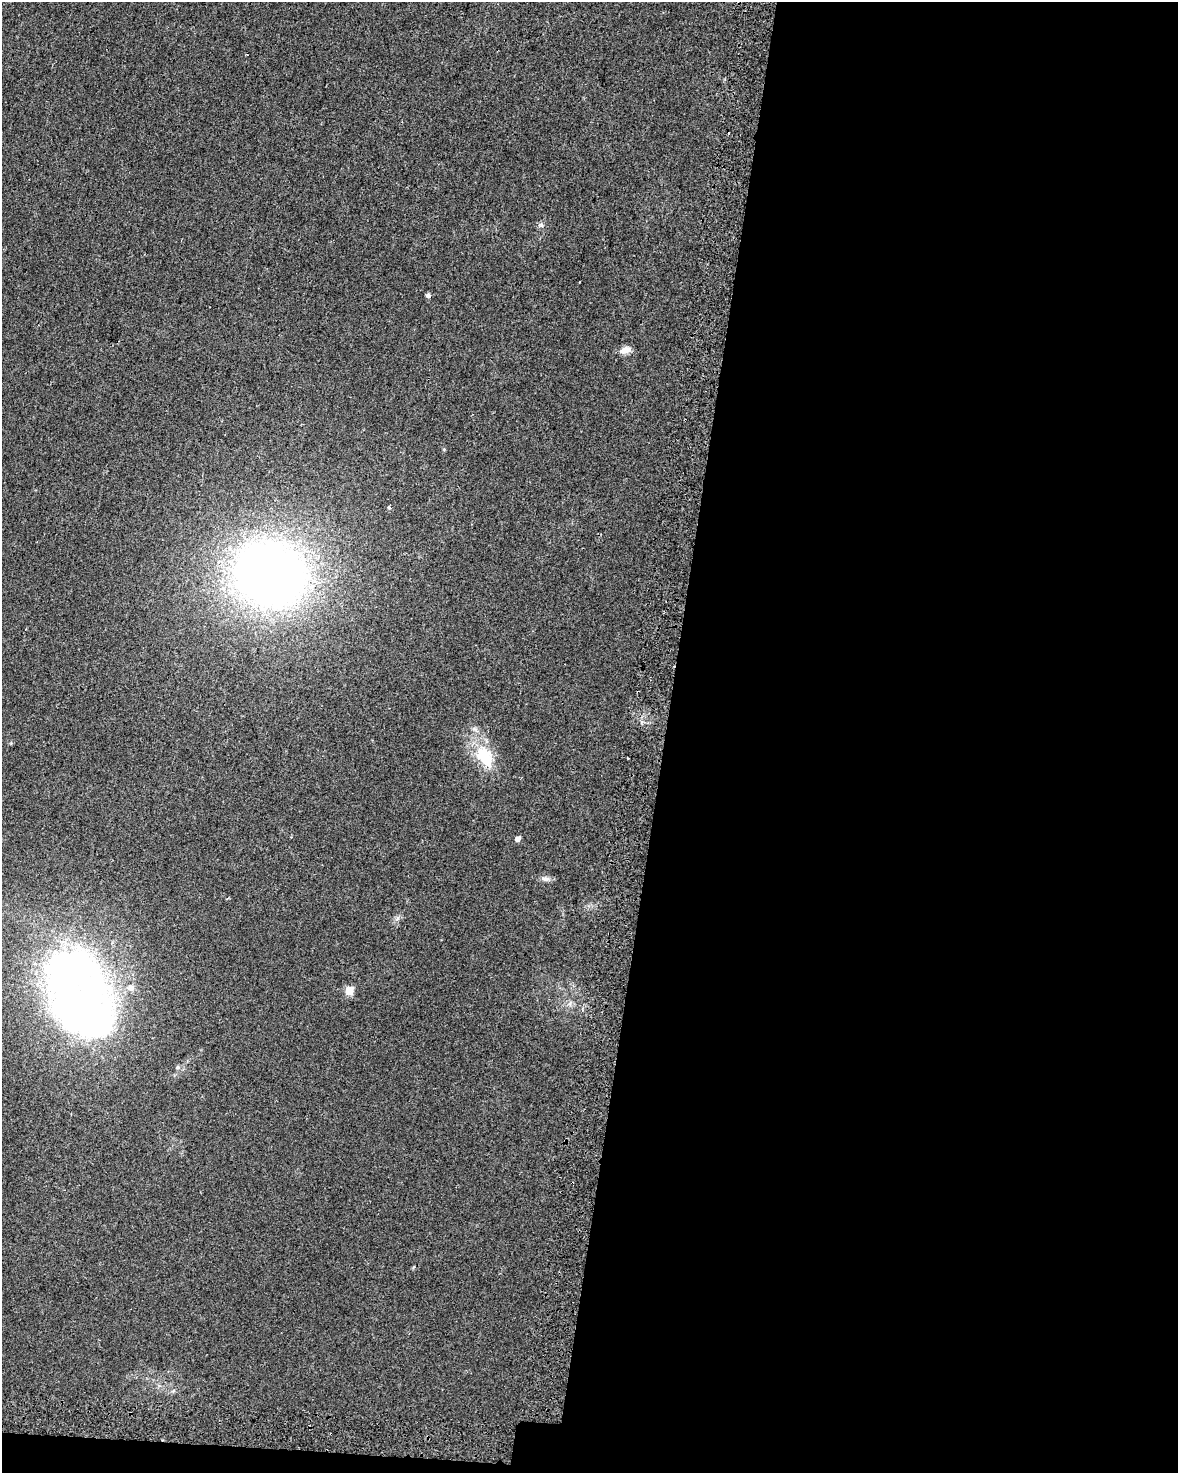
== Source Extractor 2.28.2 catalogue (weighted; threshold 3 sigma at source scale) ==
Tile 12 of 4 x 3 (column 4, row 3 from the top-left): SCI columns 3582-4757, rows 337-1807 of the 4803 x 5029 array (HDU 1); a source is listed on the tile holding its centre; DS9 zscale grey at full resolution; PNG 1180 x 1475 px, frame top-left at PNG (2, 2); no overlay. Shown black and unused: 44% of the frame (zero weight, under 2 of 3 exposures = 4% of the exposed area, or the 3 px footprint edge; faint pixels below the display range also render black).
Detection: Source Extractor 2.28.2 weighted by HDU 2 'WHT'; one run over the whole footprint, this tile lists its part. Background 0.0284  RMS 0.0049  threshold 0.0221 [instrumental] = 3 sigma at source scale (4.5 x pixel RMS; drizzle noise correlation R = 1.50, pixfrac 1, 0.0396/0.0396 arcsec/px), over >= 5 px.
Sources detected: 17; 3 inside a brighter object's white glare — not listed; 1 inside a brighter listed object's ellipse — not listed separately; the other 13 listed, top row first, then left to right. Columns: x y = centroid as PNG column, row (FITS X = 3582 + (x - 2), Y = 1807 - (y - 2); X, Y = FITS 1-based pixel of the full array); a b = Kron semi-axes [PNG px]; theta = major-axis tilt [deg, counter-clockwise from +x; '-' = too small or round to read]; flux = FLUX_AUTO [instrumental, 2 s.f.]
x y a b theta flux
541 225 8 6 -12 1.2
428 295 6 5 - 1.2
625 350 16 8 17 3.3
389 507 4 3 - 3.3
270 574 57 50 -25 420
484 756 33 19 -60 20
518 839 5 4 - 2.7
545 879 11 7 0 2
228 898 4 2 - 0.51
72 970 73 45 -16 170
349 990 6 5 - 16
570 1003 7 4 72 1
177 1067 7 5 60 0.75